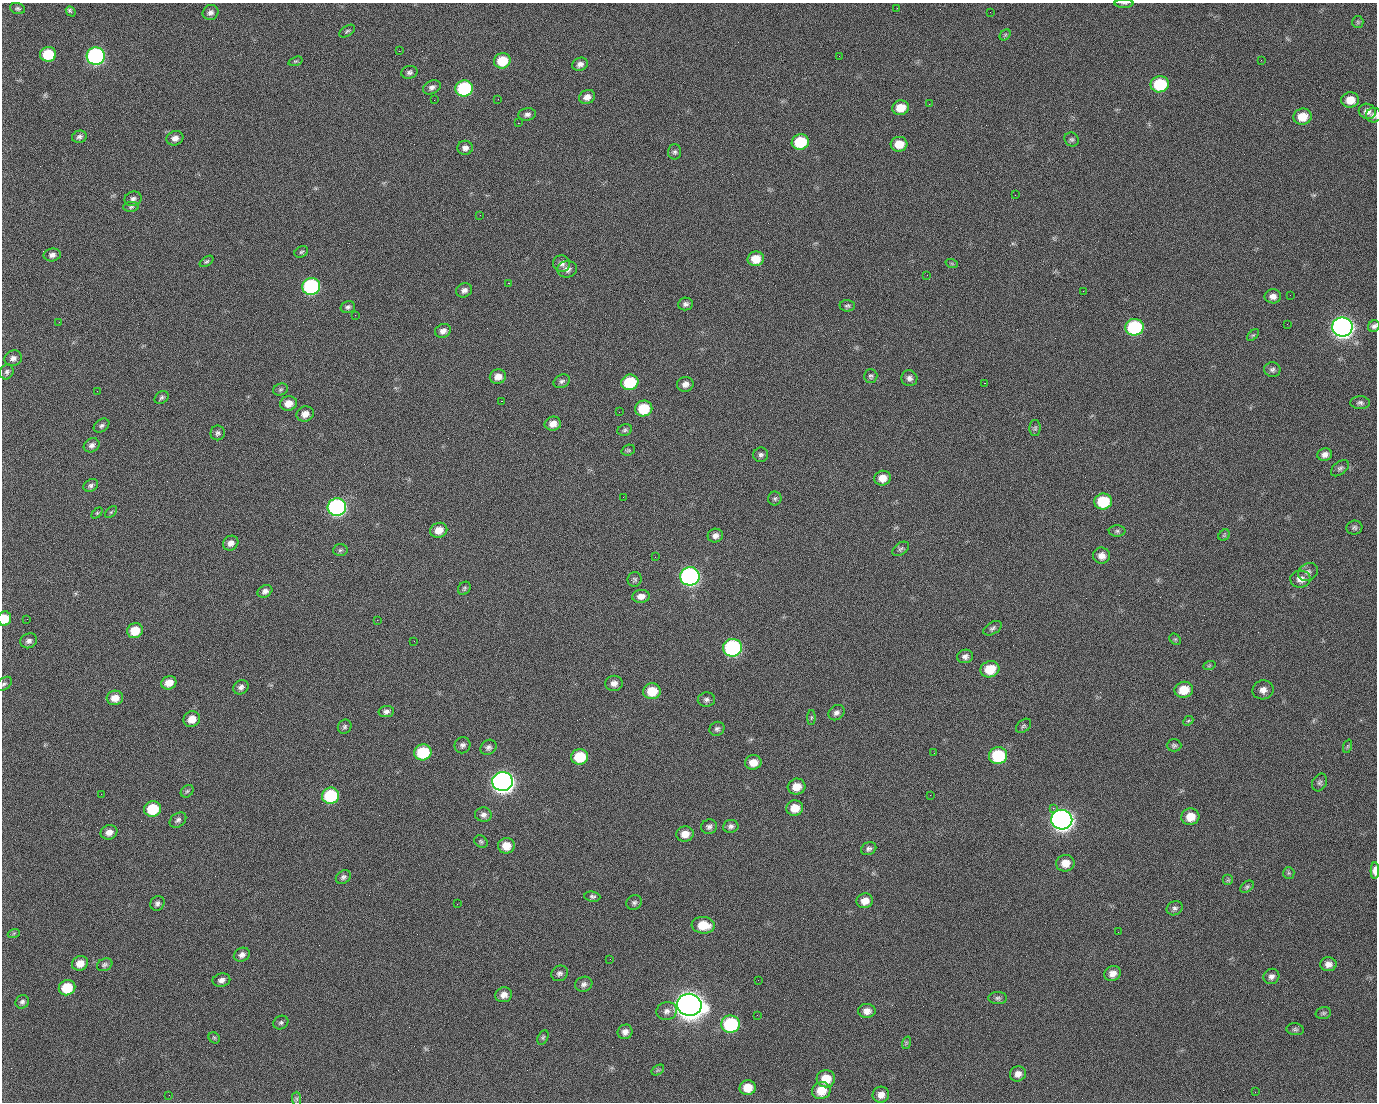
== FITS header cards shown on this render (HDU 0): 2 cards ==
NAXIS1  =                 1375 / length of data axis 1
NAXIS2  =                 1100 / length of data axis 2

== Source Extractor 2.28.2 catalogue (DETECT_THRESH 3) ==
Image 1375 x 1100 px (HDU 0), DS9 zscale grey, 1 PNG px = 1 image px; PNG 1379 x 1104 px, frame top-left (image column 1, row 1100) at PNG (2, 3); each listed source drawn as its Kron ellipse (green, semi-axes under 4 px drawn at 4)
Background 1460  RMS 29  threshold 87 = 3 sigma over >= 5 px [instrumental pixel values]
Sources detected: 232; all 232 listed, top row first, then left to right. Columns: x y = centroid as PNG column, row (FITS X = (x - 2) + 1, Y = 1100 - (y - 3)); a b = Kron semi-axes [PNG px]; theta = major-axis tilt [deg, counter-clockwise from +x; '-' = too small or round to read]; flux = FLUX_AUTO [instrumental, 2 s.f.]
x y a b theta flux
1124 3 9 3 0 3.2e+03
897 8 2 2 - 9.7e+02
18 9 7 5 -18 3.9e+03
71 11 5 3 - 6.5e+03
210 12 8 7 - 7.6e+03
990 12 3 2 - 1.6e+03
1358 22 6 5 - 3.2e+03
347 31 9 5 32 3.3e+03
1005 35 6 4 46 3.1e+03
399 51 2 2 - 2.2e+04
48 54 8 7 - 7.4e+04
96 56 9 8 - 5.1e+05
839 56 2 2 - 8.5e+02
1261 60 2 2 - 8.7e+02
295 61 7 4 18 3.2e+03
502 61 8 7 - 5.9e+04
580 64 8 6 22 8.9e+03
409 72 8 6 13 5.9e+03
1160 84 9 8 - 1.1e+05
432 87 9 6 26 7.5e+03
464 88 9 8 - 1.8e+05
587 97 8 6 27 1.3e+04
498 99 2 2 - 1.3e+03
434 100 2 2 - 3.9e+03
1350 100 9 8 - 2.5e+04
929 104 2 2 - 8.2e+02
900 108 8 7 - 3.5e+04
1367 111 8 7 - 1.1e+04
527 114 9 6 7 6.6e+03
1374 115 8 7 - 6.4e+03
1303 117 9 8 - 3.6e+04
518 123 2 2 - 2.6e+04
79 137 7 6 - 6.3e+03
175 138 8 7 - 1.1e+04
1072 139 7 6 - 4.5e+03
800 142 8 7 - 9.2e+04
899 144 8 7 - 3.2e+04
465 148 7 7 - 9.5e+03
675 152 7 6 - 4.9e+03
1015 195 2 2 - 6.8e+03
133 199 8 7 - 6.8e+03
131 207 8 5 2 3.8e+03
480 215 2 2 - 7.9e+02
301 252 7 5 28 3.6e+03
52 255 8 6 10 8.6e+03
756 259 8 7 - 3.2e+04
207 261 7 4 34 3.4e+03
561 263 8 8 - 9.6e+03
952 264 6 4 -19 2.6e+03
567 269 10 8 7 1.1e+04
927 275 2 2 - 8.6e+02
508 283 2 2 - 5.7e+04
311 286 9 8 - 3.2e+05
464 290 8 7 - 8.4e+03
1083 291 2 2 - 3.3e+03
1290 295 2 2 - 2.0e+03
1273 296 8 7 - 1.1e+04
685 304 7 6 - 6.4e+03
847 306 7 5 -3 4.2e+03
348 307 7 6 - 5.3e+03
355 315 2 2 - 1.1e+03
59 322 2 2 - 1.4e+03
1287 324 2 2 - 1.2e+03
1374 326 6 5 - 5.5e+03
1134 327 9 8 - 1.8e+05
1342 327 10 9 - 1.5e+06
443 331 8 6 23 1.0e+04
1253 335 7 4 43 3.3e+03
13 358 9 7 17 9.2e+03
1272 370 8 7 - 6.2e+03
7 372 8 6 61 5.4e+03
871 376 7 6 - 4.4e+03
498 377 8 7 - 1.6e+04
909 378 8 8 - 7.7e+03
562 381 8 6 26 5.8e+03
630 382 9 7 16 9.5e+04
984 383 2 2 - 2.0e+04
685 384 8 7 - 1.0e+04
280 390 7 5 20 3.9e+03
97 391 2 2 - 1.3e+03
162 397 8 5 33 4.7e+03
501 401 3 2 - 5.9e+04
288 403 8 7 - 1.9e+04
1360 403 10 6 -1 5.6e+03
644 408 8 8 - 7.0e+04
619 412 2 2 - 7.4e+02
305 414 9 7 20 1.5e+04
553 424 8 7 - 1.5e+04
101 426 8 6 35 5.4e+03
1035 428 8 5 89 3.8e+03
625 430 7 5 18 4.2e+03
218 433 7 7 - 5.5e+03
92 445 8 6 32 7.7e+03
628 450 7 5 20 3.0e+03
1325 454 7 6 - 9.6e+03
761 455 7 7 - 5.6e+03
1340 468 10 6 38 5.1e+03
882 478 8 7 - 2.1e+04
91 485 8 6 29 5.2e+03
623 497 2 2 - 3.1e+03
775 498 7 6 - 4.1e+03
1103 501 9 8 - 8.9e+04
337 507 9 8 - 5.6e+05
111 512 7 4 45 2.8e+03
97 513 6 4 45 2.3e+03
1354 528 8 7 - 4.8e+03
439 530 9 7 21 2.1e+04
1117 531 8 6 0 4.5e+03
1224 535 6 5 - 2.8e+03
715 536 7 7 - 9.5e+03
231 543 8 7 - 1.1e+04
901 549 9 6 35 4.5e+03
340 550 7 6 - 3.5e+03
1102 556 8 8 - 1.4e+04
655 557 2 2 - 9.3e+02
1308 572 10 8 34 8.2e+03
690 576 10 9 - 6.7e+05
635 579 7 7 - 4.4e+03
1300 579 10 8 2 1.4e+04
464 588 7 5 50 4.0e+03
265 591 8 6 29 7.4e+03
641 596 9 6 5 1.3e+04
5 618 7 6 - 3.7e+04
27 619 2 2 - 4.2e+03
377 620 2 2 - 1.2e+04
993 628 10 6 30 5.3e+03
135 631 8 7 - 4.0e+04
1175 639 6 5 - 2.8e+03
29 641 8 7 - 7.5e+03
414 641 2 2 - 8.6e+02
733 648 9 9 - 3.2e+05
965 656 8 6 11 7.7e+03
1209 666 6 4 19 2.6e+03
990 669 9 8 - 4.6e+04
169 683 8 6 27 2.0e+04
614 683 8 7 - 1.1e+04
4 684 9 5 38 4.7e+03
241 687 8 6 35 7.6e+03
1184 690 9 8 - 3.8e+04
1263 690 10 9 - 1.3e+04
652 691 9 8 - 4.5e+04
115 698 8 7 - 2.0e+04
706 700 9 7 3 6.1e+03
386 712 8 5 9 6.8e+03
836 713 9 7 38 7.9e+03
811 718 7 4 89 3.0e+03
192 719 8 7 - 2.1e+04
1188 721 5 4 - 2.6e+03
1024 726 9 6 40 4.1e+03
345 727 7 6 - 4.7e+03
717 729 8 6 33 5.5e+03
462 745 8 7 - 6.5e+03
1174 745 7 6 - 4.4e+03
1348 746 7 4 71 3.1e+03
488 747 8 7 - 6.6e+03
423 752 9 8 - 9.6e+04
934 753 3 2 - 1.8e+03
998 756 9 8 - 1.2e+05
580 757 8 7 - 7.0e+04
753 762 8 7 - 2.2e+04
503 782 10 9 - 1.5e+06
1320 782 9 7 64 5.5e+03
797 787 9 8 - 2.4e+04
187 791 7 5 43 3.9e+03
101 794 2 2 - 2.6e+03
930 795 2 2 - 7.8e+03
331 796 8 8 - 1.3e+05
795 808 8 7 - 2.9e+04
1053 808 2 2 - 1.6e+04
153 809 8 7 - 7.2e+04
483 815 8 7 - 8.1e+03
1190 817 9 8 - 3.0e+04
178 820 9 6 36 6.1e+03
1062 820 10 10 - 1.5e+06
731 826 8 6 9 6.4e+03
709 827 8 7 - 6.5e+03
109 832 8 7 - 1.3e+04
685 834 9 7 11 2.0e+04
481 842 7 5 -39 3.7e+03
506 846 8 7 - 2.7e+04
869 849 8 6 26 5.9e+03
1065 863 9 8 - 2.2e+04
1375 870 8 4 89 1.7e+04
1289 873 6 5 - 3.3e+03
343 877 8 6 34 5.7e+03
1228 880 5 5 - 3.2e+03
1247 887 7 5 37 3.7e+03
592 897 8 5 -7 4.6e+03
865 901 8 7 - 1.9e+04
157 903 7 7 - 6.3e+03
634 903 8 7 - 5.2e+03
457 904 3 2 - 1.5e+03
1175 908 8 7 - 5.8e+03
703 925 12 8 -5 4.2e+04
1118 932 2 2 - 2.4e+03
14 933 6 4 19 2.8e+03
242 955 8 6 26 8.5e+03
610 959 2 2 - 2.7e+03
80 963 8 7 - 1.7e+04
1328 964 8 7 - 1.1e+04
105 965 8 6 26 4.8e+03
559 973 9 7 32 6.5e+03
1112 973 8 7 - 1.3e+04
1271 976 8 7 - 7.6e+03
221 980 9 6 12 9.1e+03
758 980 2 2 - 2.1e+03
584 984 9 7 20 7.2e+03
67 988 8 7 - 5.7e+04
504 995 8 7 - 1.3e+04
998 998 9 6 0 5.3e+03
22 1002 7 6 - 5.3e+03
689 1005 12 11 - 3.5e+06
667 1011 10 9 - 1.1e+04
867 1011 8 7 - 1.3e+04
1323 1013 8 5 15 4.2e+03
757 1015 2 2 - 1.2e+03
281 1023 8 6 28 4.5e+03
731 1024 9 8 - 1.9e+05
1295 1029 8 6 -7 4.3e+03
625 1032 7 7 - 1.0e+04
543 1037 7 5 63 3.5e+03
214 1038 6 5 - 2.8e+03
906 1043 6 4 72 2.7e+03
658 1070 7 4 33 3.2e+03
1018 1074 8 7 - 1.2e+04
826 1079 9 8 - 3.6e+04
748 1088 8 7 - 2.9e+04
821 1091 9 8 - 3.5e+04
1255 1092 2 2 - 8.6e+02
169 1095 2 2 - 5.5e+03
881 1095 8 8 - 1.5e+04
297 1099 7 4 -89 3.9e+03
At the frame edge (FLAGS 8, measured only in part): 6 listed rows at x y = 1124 3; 1374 115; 1374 326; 5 618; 4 684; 1375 870